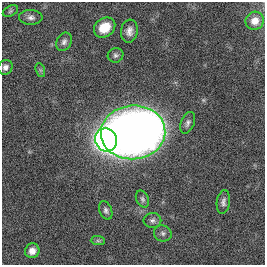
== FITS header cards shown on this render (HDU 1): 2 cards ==
NAXIS1  =                  263
NAXIS2  =                  263

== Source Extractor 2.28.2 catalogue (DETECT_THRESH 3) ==
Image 263 x 263 px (HDU 1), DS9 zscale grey, 1 PNG px = 1 image px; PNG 267 x 267 px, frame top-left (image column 1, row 263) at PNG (2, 2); each listed source drawn as its Kron ellipse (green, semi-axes under 4 px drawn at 4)
Background 0.00426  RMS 0.031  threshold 0.0943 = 3 sigma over >= 5 px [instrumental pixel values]
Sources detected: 19; all 19 listed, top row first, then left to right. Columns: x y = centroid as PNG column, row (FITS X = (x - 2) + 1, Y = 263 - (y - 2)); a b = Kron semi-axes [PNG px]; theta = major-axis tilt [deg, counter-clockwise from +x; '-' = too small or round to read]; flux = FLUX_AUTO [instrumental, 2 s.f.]
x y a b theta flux
10 11 8 5 28 3.9
31 17 12 7 -1 9.4
255 21 9 9 - 21
105 28 11 9 36 40
129 31 11 8 81 13
64 42 9 7 63 7.8
116 55 8 7 - 6
5 67 8 7 - 9.5
40 70 7 4 -71 3.7
188 123 11 6 67 7.6
133 132 32 27 5 2100
106 140 12 11 - 1400
142 199 9 6 -65 5.8
223 202 12 6 82 8.2
106 210 10 6 -69 6.6
152 220 9 7 1 7.3
163 233 9 8 - 7.1
98 241 7 4 -1 4.2
32 251 7 7 - 16